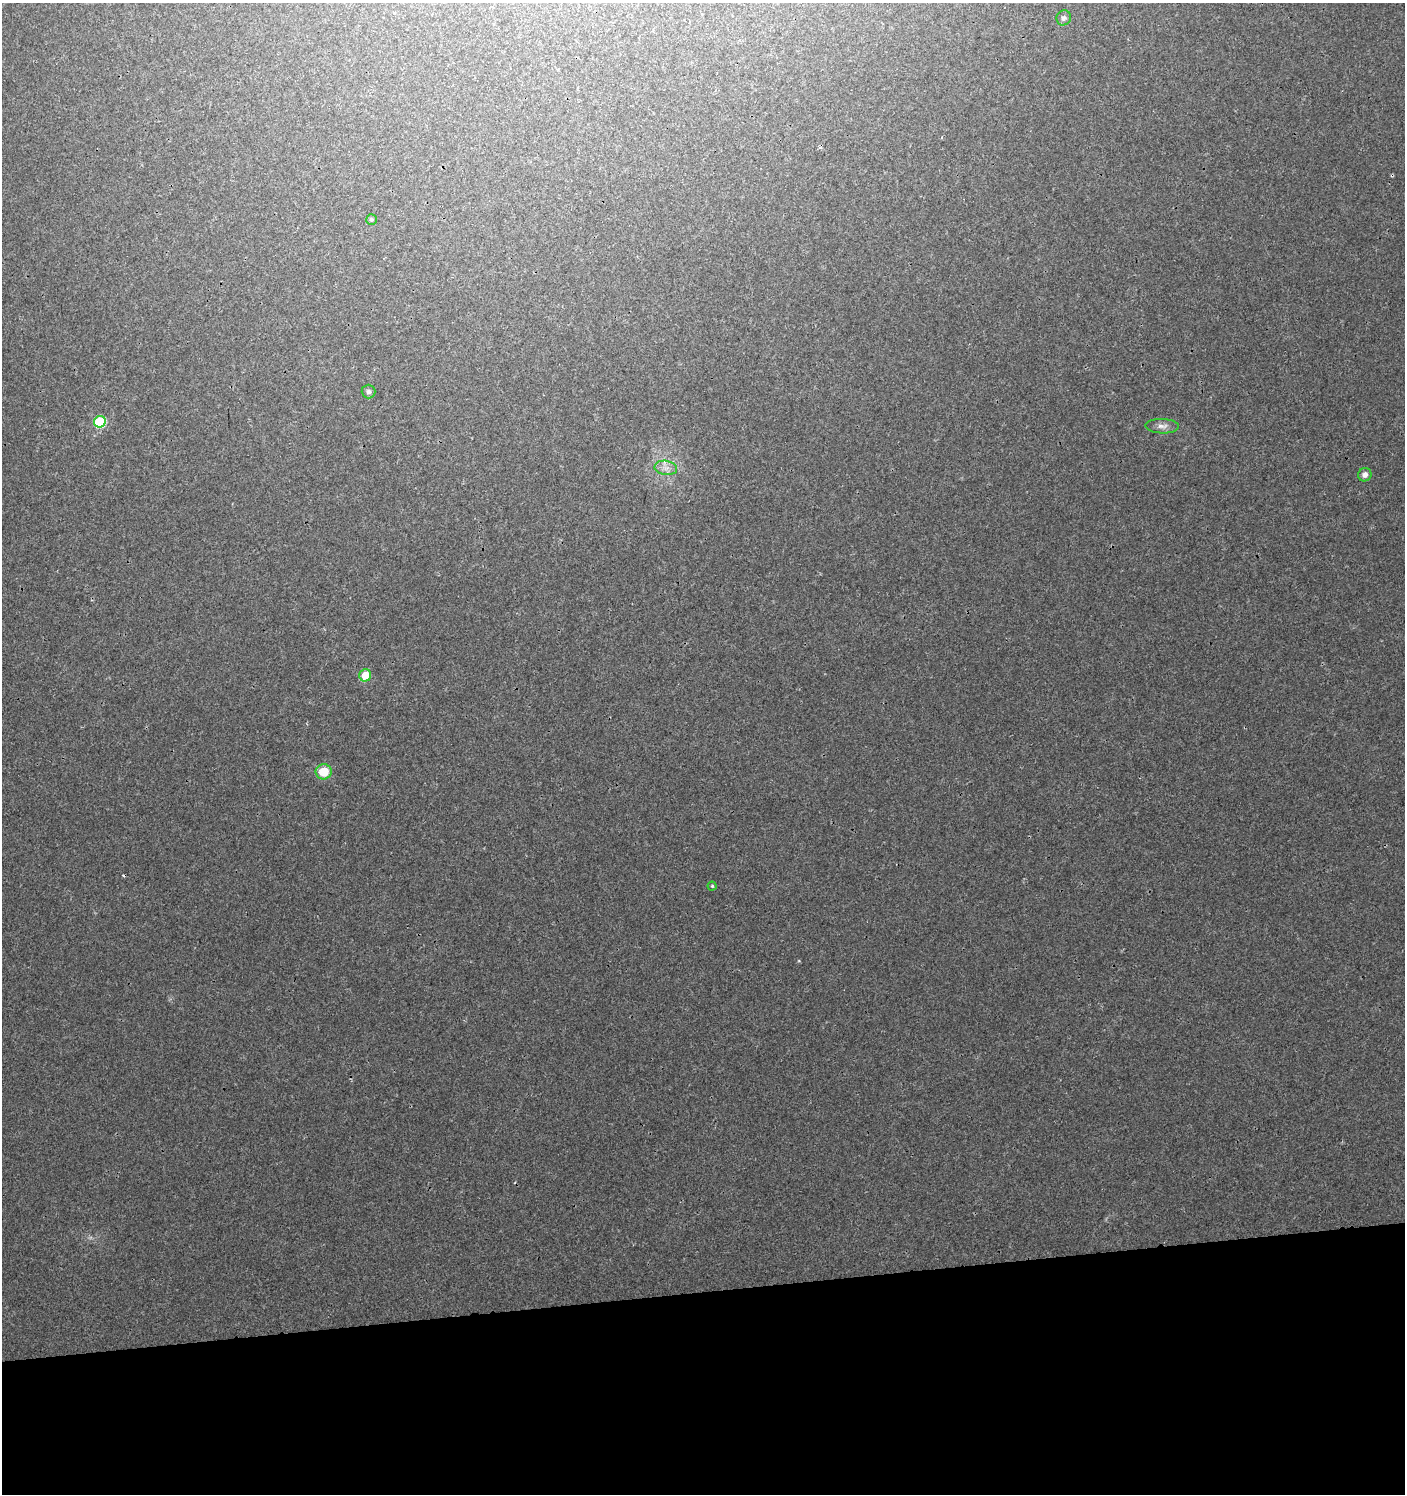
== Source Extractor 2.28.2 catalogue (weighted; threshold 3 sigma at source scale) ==
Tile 8 of 3 x 3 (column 2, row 3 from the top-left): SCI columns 1412-2814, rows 44-1535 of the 4266 x 4562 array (HDU 1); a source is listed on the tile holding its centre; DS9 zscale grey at full resolution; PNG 1407 x 1496 px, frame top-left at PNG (2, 3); each listed source drawn as its Kron ellipse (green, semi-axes under 4 px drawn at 4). Shown black and unused: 14% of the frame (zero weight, under 3 of 4 exposures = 4% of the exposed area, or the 3 px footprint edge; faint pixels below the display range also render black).
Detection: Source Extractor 2.28.2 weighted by HDU 2 'WHT'; one run over the whole footprint, this tile lists its part. Background 0.00421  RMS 0.0021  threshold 0.00923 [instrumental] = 3 sigma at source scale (4.5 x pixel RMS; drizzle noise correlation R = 1.50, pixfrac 1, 0.0396/0.0396 arcsec/px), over >= 5 px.
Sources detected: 12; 2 cosmic-ray / hot-pixel residue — neither listed nor drawn; the other 10 listed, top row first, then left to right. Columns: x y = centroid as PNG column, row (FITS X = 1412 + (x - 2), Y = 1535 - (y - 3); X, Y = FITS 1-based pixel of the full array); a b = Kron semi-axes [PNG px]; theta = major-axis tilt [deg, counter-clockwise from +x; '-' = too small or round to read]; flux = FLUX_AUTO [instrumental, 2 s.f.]
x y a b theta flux
1064 18 8 7 - 0.58
371 220 5 5 - 0.36
368 391 7 7 - 0.58
100 422 6 5 - 17
1162 426 17 7 -2 1.2
666 468 11 7 -9 1.3
1365 475 7 6 - 1.1
365 675 6 5 - 3.5
324 772 8 7 - 4.6
712 886 4 4 - 0.28